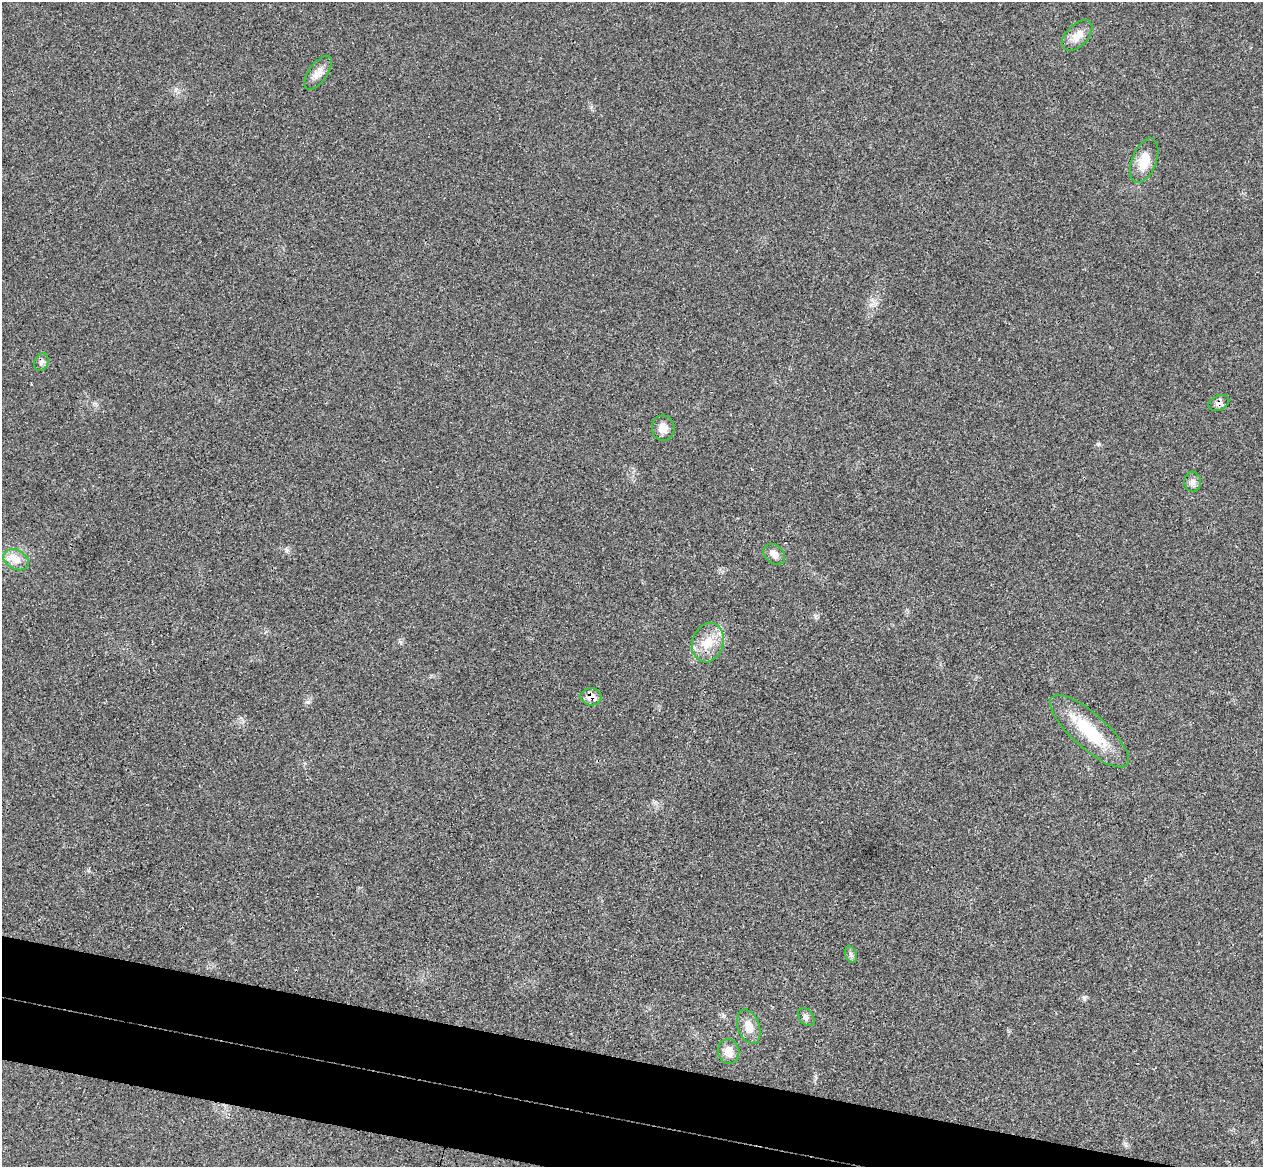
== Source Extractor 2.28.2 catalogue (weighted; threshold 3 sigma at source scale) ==
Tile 6 of 4 x 4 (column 2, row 2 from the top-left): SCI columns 1281-2541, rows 2632-3796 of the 5084 x 5145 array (HDU 1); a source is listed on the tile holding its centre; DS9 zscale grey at full resolution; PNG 1265 x 1169 px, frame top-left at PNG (2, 2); each listed source drawn as its Kron ellipse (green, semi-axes under 4 px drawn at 4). Shown black and unused: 7% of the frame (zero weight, under 3 of 4 exposures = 6% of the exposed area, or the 3 px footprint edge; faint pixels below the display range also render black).
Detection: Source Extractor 2.28.2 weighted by HDU 2 'WHT'; one run over the whole footprint, this tile lists its part. Background 0.0253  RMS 0.0061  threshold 0.0274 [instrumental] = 3 sigma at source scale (4.5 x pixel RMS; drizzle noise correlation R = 1.50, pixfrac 1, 0.05/0.05 arcsec/px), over >= 5 px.
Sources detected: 16; all 16 listed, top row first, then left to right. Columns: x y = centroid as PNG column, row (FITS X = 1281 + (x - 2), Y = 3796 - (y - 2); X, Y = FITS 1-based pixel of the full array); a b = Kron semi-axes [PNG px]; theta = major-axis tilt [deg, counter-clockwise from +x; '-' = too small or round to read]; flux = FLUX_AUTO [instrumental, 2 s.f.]
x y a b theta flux
1077 35 19 10 46 6.8
318 73 20 9 55 5
1144 160 23 12 69 11
41 362 9 7 66 2.1
1219 403 11 7 24 3.5
663 428 12 11 - 5.4
1193 482 10 8 -84 2.7
774 554 12 9 -41 4.1
16 560 13 9 -29 5.4
708 643 20 15 71 12
591 697 10 8 -6 5.7
1089 731 50 17 -42 31
851 955 8 6 -71 1.7
806 1017 10 7 -53 2.1
749 1027 18 10 -70 6.6
729 1051 12 11 - 6.2
Overlapping masked pixels (flux is a lower limit): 2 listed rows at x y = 1219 403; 591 697
Unlisted compact peaks at least as high as the median listed source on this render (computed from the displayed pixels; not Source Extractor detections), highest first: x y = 308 702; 1084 998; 287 550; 1098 444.